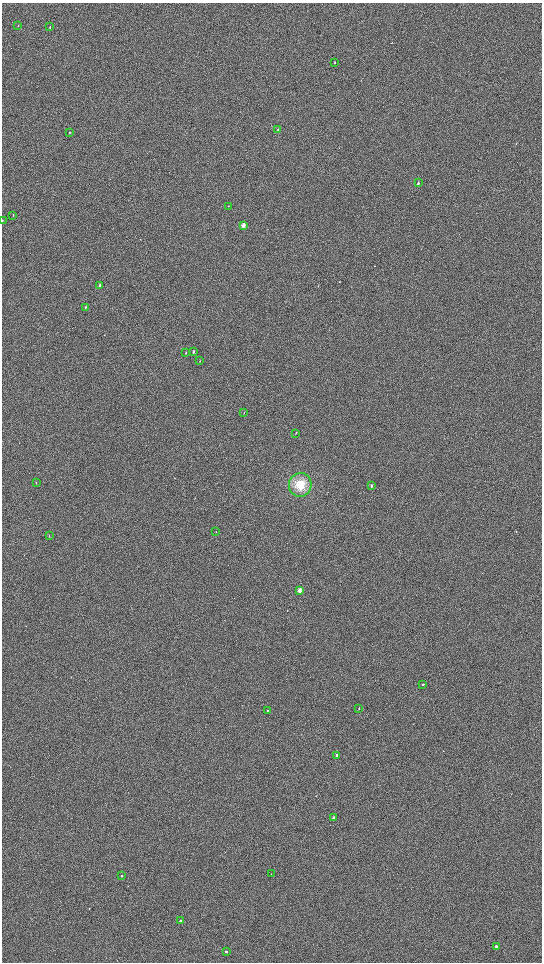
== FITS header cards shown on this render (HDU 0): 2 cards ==
NAXIS1  =                 1080 / length of data axis 1
NAXIS2  =                 1920 / length of data axis 2

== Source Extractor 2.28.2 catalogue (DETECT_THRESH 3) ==
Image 1080 x 1920 px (HDU 0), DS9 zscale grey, zoomed out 1/2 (1 PNG px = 2 x 2 image px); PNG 544 x 964 px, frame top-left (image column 1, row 1919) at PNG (2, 3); each listed source drawn as its Kron ellipse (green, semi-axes under 4 px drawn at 4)
Background 899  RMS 120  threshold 365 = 3 sigma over >= 5 px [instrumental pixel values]
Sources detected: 34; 1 cannot appear on this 1/2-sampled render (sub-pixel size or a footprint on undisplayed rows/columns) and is neither listed nor drawn; the other 33 listed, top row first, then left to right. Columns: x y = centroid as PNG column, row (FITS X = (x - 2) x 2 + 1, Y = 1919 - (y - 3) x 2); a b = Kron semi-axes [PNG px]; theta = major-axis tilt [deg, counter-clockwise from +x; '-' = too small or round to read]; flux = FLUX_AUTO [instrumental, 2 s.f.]
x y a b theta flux
18 26 2 2 - 11000
50 27 3 2 - 17000
335 62 3 2 - 14000
278 129 3 2 - 16000
69 132 3 2 - 12000
418 183 3 2 - 26000
228 206 3 2 - 7500
13 215 3 2 - 8400
2 221 2 1 - 7900
243 225 3 2 - 180000
100 285 3 2 - 33000
86 307 3 2 - 11000
193 351 3 2 - 25000
186 353 3 2 - 16000
200 361 3 2 - 8600
244 413 3 2 - 8400
296 433 3 2 - 8000
36 483 2 2 - 8400
300 485 12 11 - 420000
371 486 3 2 - 44000
216 531 3 2 - 7900
49 536 3 2 - 8000
300 590 3 2 - 180000
423 684 3 2 - 21000
359 708 2 2 - 9800
267 711 2 2 - 19000
337 755 2 2 - 51000
333 817 2 2 - 40000
271 874 2 1 - 7000
122 876 2 2 - 19000
181 921 2 2 - 110000
496 946 2 2 - 40000
226 951 2 2 - 59000
At the frame edge (FLAGS 8, measured only in part): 1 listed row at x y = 2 221
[1 sub-pixel or undisplayed-footprint detection neither listed nor drawn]